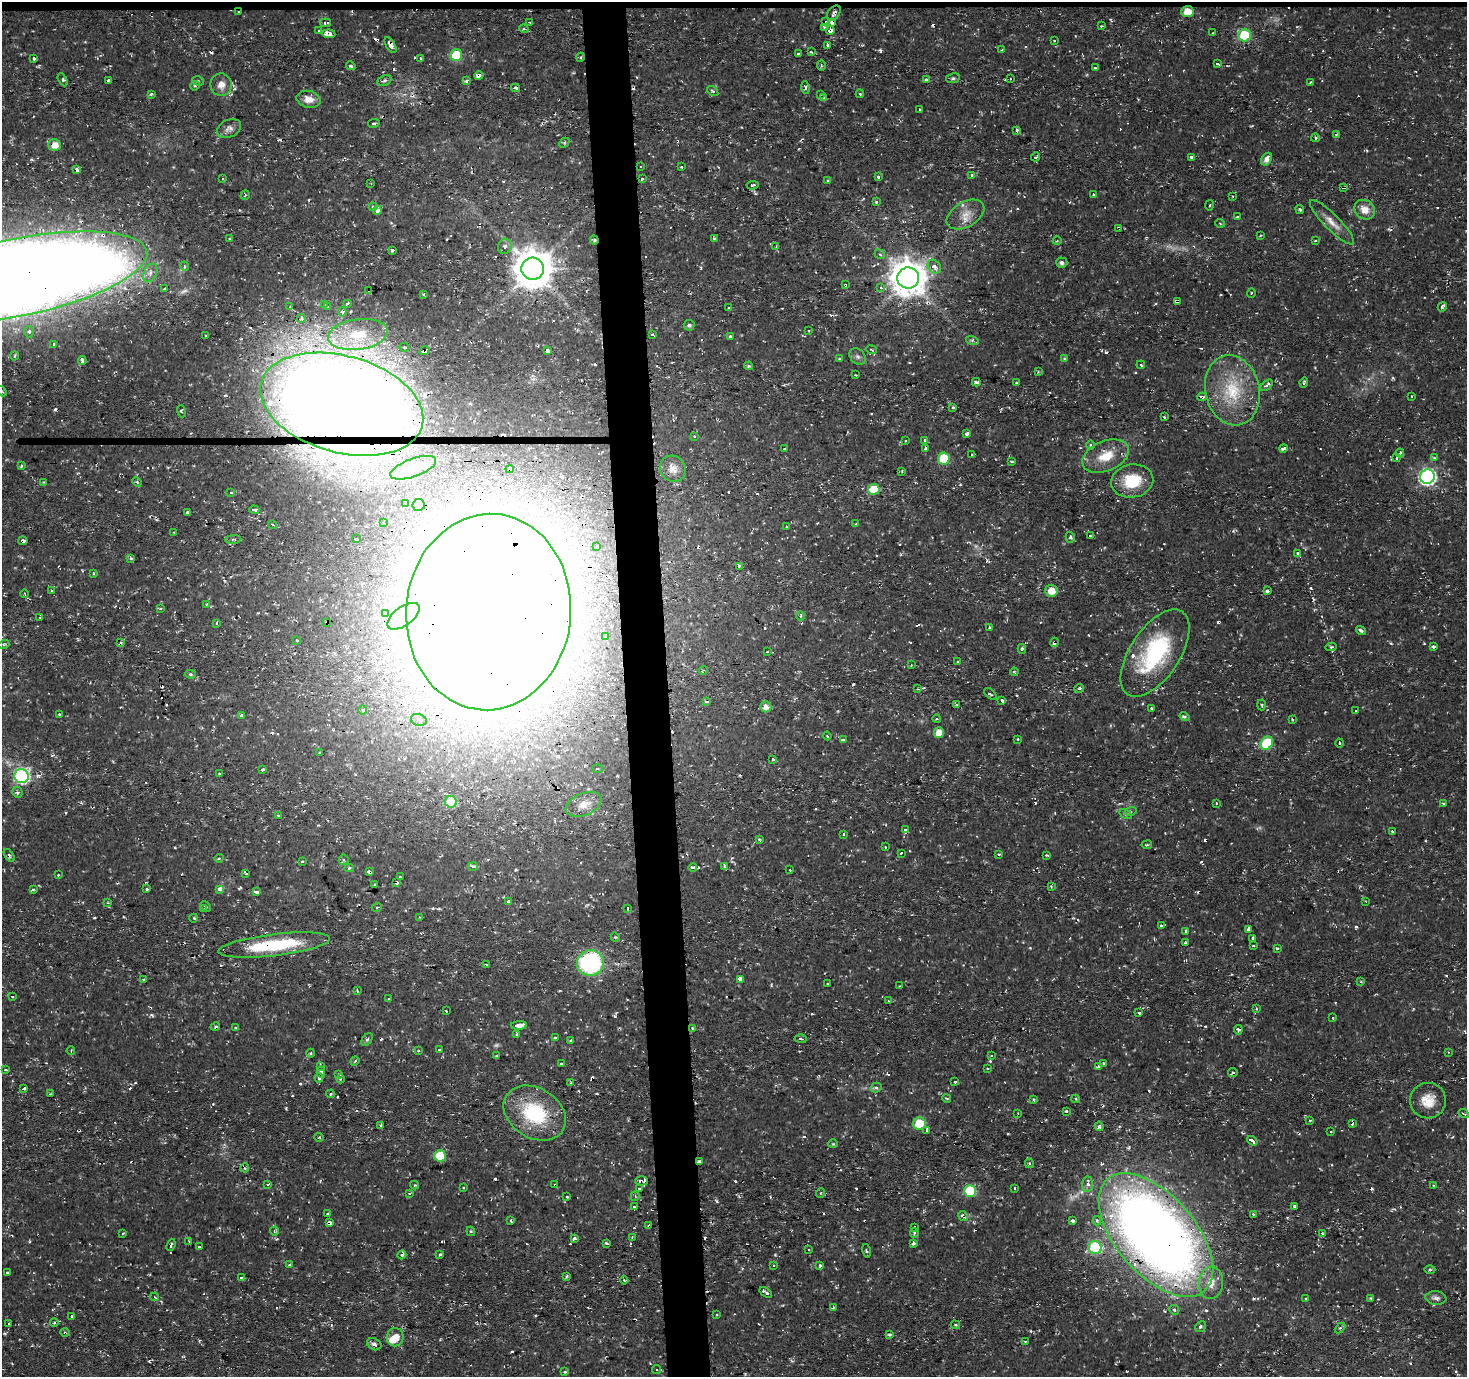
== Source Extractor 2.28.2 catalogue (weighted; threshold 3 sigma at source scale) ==
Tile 2 of 3 x 3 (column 2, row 1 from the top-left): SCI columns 1465-2929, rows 2752-4126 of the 4395 x 4126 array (HDU 1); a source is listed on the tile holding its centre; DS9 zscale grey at full resolution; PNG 1469 x 1379 px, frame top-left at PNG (2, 2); each listed source drawn as its Kron ellipse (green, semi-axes under 4 px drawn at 4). Shown black and unused: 4% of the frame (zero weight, under 2 of 3 exposures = <1% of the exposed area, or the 3 px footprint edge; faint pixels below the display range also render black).
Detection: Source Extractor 2.28.2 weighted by HDU 2 'WHT'; one run over the whole footprint, this tile lists its part. Background 0.00547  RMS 0.0031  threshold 0.0141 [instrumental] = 3 sigma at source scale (4.5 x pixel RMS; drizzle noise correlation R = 1.50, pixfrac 1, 0.0396/0.0396 arcsec/px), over >= 5 px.
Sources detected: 559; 2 too faint to see at this stretch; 1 inside a brighter object's white glare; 95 cosmic-ray / hot-pixel residue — neither listed nor drawn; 6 inside a brighter listed object's ellipse — not listed separately; the other 455 listed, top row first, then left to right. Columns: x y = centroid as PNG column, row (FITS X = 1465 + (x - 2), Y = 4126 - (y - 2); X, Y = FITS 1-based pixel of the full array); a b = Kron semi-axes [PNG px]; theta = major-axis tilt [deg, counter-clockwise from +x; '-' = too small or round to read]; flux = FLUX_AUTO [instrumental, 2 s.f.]
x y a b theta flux
1187 11 6 5 - 3.9
239 12 3 2 - 0.46
834 13 8 5 51 1.3
530 22 3 2 - 0.48
826 22 3 3 - 0.86
832 22 4 3 - 8
325 23 5 3 - 0.79
1101 26 3 3 - 0.27
824 27 3 3 - 0.55
524 29 4 3 - 0.36
830 30 4 3 - 6.9
319 31 3 2 - 0.35
1213 33 3 3 - 0.28
329 34 7 3 -7 3.9
1245 35 6 6 - 16
1054 41 3 2 - 0.51
391 45 9 4 -60 2.2
827 46 4 3 - 5
1002 50 4 2 - 0.25
811 52 3 2 - 0.31
799 54 4 4 - 2.3
456 55 6 6 - 13
581 57 4 3 - 0.32
33 58 3 3 - 2.2
420 58 3 3 - 0.83
1218 64 3 3 - 1.6
351 66 5 3 - 0.6
821 66 5 3 - 0.34
1095 68 3 3 - 0.76
479 75 4 3 - 9.8
953 78 7 4 9 0.58
926 79 3 3 - 2.8
1010 79 3 2 - 0.36
63 80 7 3 -62 0.53
109 80 3 3 - 1.7
198 81 6 4 -15 0.53
384 81 7 5 22 0.84
467 81 3 3 - 1.3
1311 82 4 3 - 0.32
221 85 11 10 - 2.4
195 86 5 4 - 0.54
805 87 6 4 -80 0.64
516 88 4 4 - 1.5
713 91 6 4 -37 0.49
151 94 4 3 - 2.1
860 94 4 4 - 0.53
821 95 3 3 - 1.5
823 98 4 3 - 1.5
309 99 12 8 -13 2.8
920 109 3 2 - 0.37
374 123 6 3 12 0.52
229 128 13 8 26 1.6
1017 130 3 3 - 0.68
1336 134 3 3 - 0.55
1315 138 4 3 - 0.39
564 143 6 4 46 0.4
54 145 6 6 - 3.5
1036 157 5 3 - 2.8
1191 157 3 3 - 2.7
1266 159 7 4 60 1.9
640 167 3 2 - 0.29
682 167 3 3 - 0.58
77 170 4 3 - 1.5
972 175 3 3 - 1.2
878 177 3 3 - 4.9
222 179 3 2 - 0.45
642 179 3 3 - 1.2
828 180 4 3 - 0.43
371 183 2 2 - 0.28
753 185 6 3 8 1.2
1344 187 4 3 - 0.83
245 195 5 2 - 0.3
1094 195 4 3 - 2.7
1233 196 2 2 - 0.25
877 202 3 3 - 0.77
1209 205 5 3 - 0.38
373 207 4 4 - 0.93
1300 209 4 4 - 0.46
377 210 5 4 - 4.8
1365 210 11 9 -41 3.5
965 214 20 12 30 4.4
1237 217 3 3 - 1.2
1332 222 30 7 -45 3.5
1220 223 5 3 - 0.25
1119 228 3 3 - 1.3
1260 236 3 2 - 0.27
229 239 4 3 - 0.7
715 239 4 3 - 6
594 240 4 3 - 0.59
1057 241 4 3 - 0.27
1315 241 3 2 - 0.5
505 246 8 6 73 1.1
776 246 3 2 - 0.23
392 251 4 3 - 1.6
880 254 5 4 - 0.55
1062 263 5 5 - 1.1
184 266 5 3 - 0.34
934 267 7 6 - 1.9
533 269 11 11 - 860
150 273 10 6 64 1.6
14 278 136 39 11 1700
908 278 11 10 - 730
845 285 3 3 - 0.49
881 288 4 3 - 1
164 289 3 3 - 2
369 290 3 2 - 0.24
1251 293 5 3 - 0.29
423 294 3 3 - 0.39
1178 301 4 3 - 7.3
347 304 4 3 - 0.81
324 305 3 3 - 0.61
290 306 4 2 - 0.29
327 307 3 3 - 0.58
1442 307 5 3 - 0.88
729 308 3 3 - 0.46
342 312 4 3 - 1.2
301 318 4 3 - 2.2
689 325 5 5 - 0.64
809 331 3 2 - 0.23
29 332 5 4 - 0.58
358 334 30 15 8 12
205 335 3 3 - 0.99
653 335 3 3 - 2.8
730 337 4 3 - 1.5
972 340 6 4 -18 0.46
54 344 3 3 - 0.76
404 347 5 3 - 0.41
872 350 5 2 - 0.28
425 351 5 3 - 3.6
547 351 4 3 - 8.9
14 356 4 3 - 0.37
858 357 9 7 -43 1.1
1064 358 4 3 - 0.34
840 359 3 3 - 0.85
82 361 4 3 - 2.2
1141 365 4 3 - 0.43
748 366 4 4 - 0.59
1038 372 4 3 - 0.28
855 375 3 2 - 0.47
976 382 4 2 - 0.65
1016 382 3 2 - 0.34
1304 382 5 3 - 0.44
1267 385 7 4 43 1.2
1232 390 35 27 -78 18
2 391 6 3 -51 0.35
1202 397 5 3 - 2.3
1411 397 3 2 - 0.53
342 404 83 48 -15 900
953 408 4 2 - 0.32
181 411 6 3 -72 0.57
1164 417 3 3 - 0.4
967 433 4 3 - 1.3
694 437 4 4 - 0.74
925 440 3 3 - 1.2
905 441 3 2 - 0.47
1091 445 5 3 - 0.37
925 448 3 3 - 1.8
1284 448 4 3 - 2.1
784 449 3 3 - 0.86
1400 453 4 3 - 0.6
972 455 3 2 - 0.38
1106 456 24 15 22 7.7
1397 458 4 3 - 1.7
1434 458 3 3 - 0.92
944 459 6 6 - 14
1012 462 4 2 - 0.39
21 466 3 3 - 0.59
413 468 24 9 20 5.2
510 469 4 3 - 2.2
673 469 14 12 -48 3
902 471 4 3 - 0.28
1428 477 7 7 - 85
1132 481 21 16 9 12
44 482 3 2 - 0.3
137 482 5 3 - 0.36
874 489 6 5 - 8.8
231 493 3 3 - 0.4
405 504 3 2 - 0.45
419 505 6 6 - 1.2
254 510 5 3 - 3.3
187 513 3 3 - 1.8
384 523 3 2 - 0.2
856 524 3 3 - 0.31
272 525 4 3 - 0.6
787 527 3 2 - 0.25
174 532 3 3 - 0.25
1090 536 4 3 - 1.9
1070 537 5 4 - 0.7
233 539 8 3 3 0.5
356 539 3 3 - 1.6
23 541 4 3 - 7.5
597 546 3 3 - 1.4
1298 553 4 3 - 1.2
130 558 3 3 - 0.83
739 566 3 3 - 0.64
93 573 4 3 - 0.4
52 591 3 3 - 0.37
1051 591 6 6 - 3.8
1267 591 4 3 - 0.91
25 594 4 3 - 0.25
206 604 3 3 - 0.25
160 609 3 3 - 0.4
489 612 98 82 86 3000
385 613 4 3 - 4.5
403 616 19 9 36 4.2
800 616 4 3 - 0.41
40 617 3 3 - 0.84
327 622 4 3 - 0.61
216 623 3 2 - 0.33
989 627 3 3 - 0.29
1361 631 5 3 - 0.65
606 636 3 3 - 2
297 640 2 2 - 0.23
1054 642 4 3 - 7.3
121 643 4 3 - 0.31
4 644 5 3 - 0.37
1331 647 5 4 - 0.52
1433 647 3 3 - 1.4
1022 649 5 3 - 0.67
767 652 3 2 - 0.26
1155 653 50 25 57 33
958 662 3 3 - 0.75
911 665 3 3 - 0.32
703 670 4 3 - 0.61
1014 672 4 3 - 0.33
190 674 5 4 - 0.5
1079 688 5 3 - 0.39
918 689 3 3 - 0.33
990 694 8 2 -40 0.43
1002 700 3 3 - 0.88
706 701 4 3 - 1.2
956 705 4 3 - 0.37
1262 705 5 3 - 0.4
766 707 5 5 - 2.2
1151 708 3 3 - 1.6
363 710 5 3 - 0.39
1356 710 3 2 - 0.38
59 715 3 3 - 1.3
241 715 4 3 - 0.75
1184 716 5 4 - 0.55
937 719 4 3 - 0.28
1292 719 3 3 - 0.57
419 720 8 6 -18 1.3
939 733 5 5 - 3.3
827 736 4 3 - 0.26
1018 739 3 2 - 0.41
843 740 4 3 - 1.3
1267 743 7 6 - 21
1339 743 4 3 - 0.6
319 753 3 3 - 0.52
773 759 3 3 - 0.68
597 769 5 4 - 0.56
262 770 3 3 - 1.2
219 774 2 2 - 0.38
21 776 7 7 - 61
17 792 5 5 - 0.78
451 802 6 5 - 15
1216 803 3 3 - 0.45
1443 803 3 2 - 0.25
584 804 19 11 22 4.2
1131 811 6 4 18 0.49
1126 814 7 4 -32 0.63
278 815 4 2 - 0.26
905 830 4 3 - 1
1392 832 3 3 - 1.7
843 834 3 3 - 0.89
759 839 4 3 - 0.49
1147 845 5 2 - 0.3
885 847 3 3 - 0.38
901 853 3 3 - 0.59
999 854 4 2 - 0.27
9 855 7 3 -54 0.57
1047 855 3 2 - 0.31
219 858 5 3 - 0.34
344 860 5 5 - 0.71
302 861 3 3 - 0.75
473 866 5 3 - 2.1
725 866 4 3 - 1.7
349 868 5 4 - 0.44
693 868 4 3 - 2.4
790 870 3 2 - 0.26
369 872 4 3 - 1
246 873 4 2 - 0.45
58 875 3 2 - 0.25
400 877 3 3 - 0.43
396 882 3 3 - 1.5
374 885 3 3 - 0.9
1051 886 4 4 - 0.33
33 889 3 3 - 0.3
146 889 3 3 - 0.81
219 889 3 3 - 3.5
256 892 4 3 - 2.6
1366 901 3 2 - 0.23
509 902 4 3 - 2.1
108 903 4 3 - 0.28
206 906 6 2 -44 0.34
377 907 5 3 - 0.3
204 909 4 3 - 0.26
627 909 3 3 - 6.5
419 917 3 2 - 0.22
194 918 4 3 - 0.32
1161 925 3 3 - 1.2
1249 929 4 3 - 6.7
1186 931 4 3 - 1.6
615 937 5 4 - 0.35
1253 938 3 3 - 0.44
1185 943 3 3 - 1.3
274 945 56 11 7 22
1253 946 3 2 - 0.62
1277 949 3 3 - 0.66
590 963 13 12 - 44
487 965 4 3 - 0.61
740 979 4 3 - 22
143 980 3 3 - 1.1
1361 982 3 2 - 0.3
827 984 2 2 - 0.31
899 986 3 2 - 0.23
357 990 3 3 - 0.66
12 997 3 3 - 0.57
389 999 3 3 - 0.66
888 1001 4 3 - 0.24
1256 1009 4 3 - 0.32
446 1011 3 3 - 0.2
1139 1012 3 3 - 2
1333 1018 3 3 - 1.2
519 1025 8 3 3 22
215 1027 5 2 - 0.24
235 1028 4 3 - 1.3
692 1028 3 2 - 0.34
1238 1030 4 4 - 0.61
517 1034 4 3 - 0.89
555 1038 3 3 - 0.98
801 1039 6 3 -2 0.4
367 1040 7 4 52 0.56
570 1041 3 3 - 0.44
439 1050 3 3 - 0.76
71 1051 4 3 - 0.31
418 1051 4 4 - 0.53
1448 1052 4 2 - 0.24
311 1053 4 3 - 0.31
991 1055 3 2 - 0.39
497 1056 3 3 - 0.42
355 1061 5 3 - 0.47
1104 1063 3 2 - 0.32
561 1064 3 3 - 1.3
1098 1066 3 3 - 1.1
321 1067 4 3 - 0.95
988 1068 3 3 - 0.77
5 1070 3 3 - 0.99
321 1072 5 3 - 3.2
1233 1073 4 4 - 0.67
339 1075 4 3 - 0.29
319 1078 4 4 - 1
341 1079 4 3 - 0.31
571 1082 4 3 - 0.54
955 1082 3 3 - 0.93
24 1088 4 3 - 1.9
876 1088 5 5 - 0.71
50 1094 3 2 - 0.5
330 1094 4 3 - 0.53
947 1098 4 3 - 0.32
1076 1099 4 4 - 0.56
1034 1100 4 3 - 0.41
1428 1101 18 17 - 5.6
1066 1111 3 3 - 0.47
535 1113 33 25 -32 24
1018 1113 2 2 - 0.22
1464 1113 5 2 - 0.41
1310 1120 4 3 - 0.6
919 1123 6 6 - 9
1352 1124 3 3 - 0.98
381 1125 3 2 - 0.52
1099 1126 4 4 - 0.73
927 1131 4 3 - 1.7
1331 1132 2 2 - 0.33
319 1137 5 3 - 0.25
1252 1141 5 3 - 2.1
833 1144 4 4 - 0.33
440 1156 6 6 - 12
700 1161 4 3 - 0.85
1029 1163 4 4 - 0.67
245 1168 4 4 - 0.47
642 1181 6 4 -1 3.9
268 1184 4 2 - 0.46
1087 1184 8 5 85 1.7
414 1185 4 4 - 0.4
555 1185 3 3 - 0.82
1433 1185 3 3 - 0.35
463 1187 3 3 - 0.39
1015 1188 3 3 - 0.42
639 1189 3 3 - 1.2
970 1191 6 6 - 20
409 1193 4 3 - 0.53
821 1193 5 3 - 0.29
635 1196 4 4 - 0.56
566 1197 3 3 - 0.93
1295 1206 4 3 - 1.5
634 1207 3 3 - 1.2
327 1213 3 3 - 0.61
1253 1214 3 3 - 0.33
963 1216 5 4 - 2
511 1221 4 2 - 0.3
1073 1221 4 3 - 1.2
1097 1221 5 3 - 0.59
329 1223 4 3 - 3.5
649 1226 4 3 - 1.7
914 1227 3 2 - 0.3
274 1231 4 4 - 0.41
471 1231 5 4 - 0.44
123 1233 3 2 - 0.49
914 1233 5 3 - 0.42
1322 1233 4 3 - 0.41
1156 1235 74 40 -49 410
632 1238 4 2 - 0.55
574 1239 3 3 - 5.4
189 1241 3 3 - 0.46
913 1243 3 3 - 0.73
606 1244 3 3 - 3
171 1245 6 2 68 0.65
199 1247 3 3 - 2.3
1095 1247 6 6 - 32
809 1249 3 2 - 0.38
866 1251 7 3 -76 0.38
402 1255 5 4 - 0.59
440 1255 3 3 - 2.5
290 1265 3 2 - 0.34
774 1265 4 2 - 0.3
820 1266 3 3 - 1.4
1430 1270 5 3 - 0.4
7 1273 3 3 - 1.1
566 1276 4 3 - 0.53
241 1278 4 3 - 1.8
624 1280 4 3 - 0.38
1211 1283 16 12 84 4.5
766 1293 7 3 -37 1.2
155 1297 4 2 - 0.27
1371 1298 4 3 - 0.33
1436 1298 10 6 -7 1.3
1305 1299 3 2 - 0.51
833 1307 3 2 - 0.42
1174 1310 5 4 - 0.57
717 1315 3 2 - 0.34
71 1316 3 3 - 1.1
54 1323 4 3 - 0.42
9 1324 3 3 - 1.1
955 1325 5 4 - 0.36
1200 1327 5 5 - 0.74
1340 1328 6 4 44 0.46
65 1333 4 3 - 0.39
889 1335 3 3 - 0.48
395 1337 9 8 - 3.8
1025 1341 4 3 - 0.33
374 1344 7 5 -29 1
656 1370 4 4 - 0.84
564 1372 3 3 - 0.61
Overlapping masked pixels (flux is a lower limit): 38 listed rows (the first 20) at x y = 1187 11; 239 12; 834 13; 830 30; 391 45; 479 75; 54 145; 77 170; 1344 187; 1119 228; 594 240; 14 278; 845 285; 369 290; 1178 301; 425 351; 1202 397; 342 404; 510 469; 23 541
Isophote crosses this tile's border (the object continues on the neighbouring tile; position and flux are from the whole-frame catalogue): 2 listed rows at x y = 14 278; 2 391
Unlisted compact peaks at least as high as the median listed source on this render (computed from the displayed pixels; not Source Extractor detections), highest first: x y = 880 50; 1311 588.